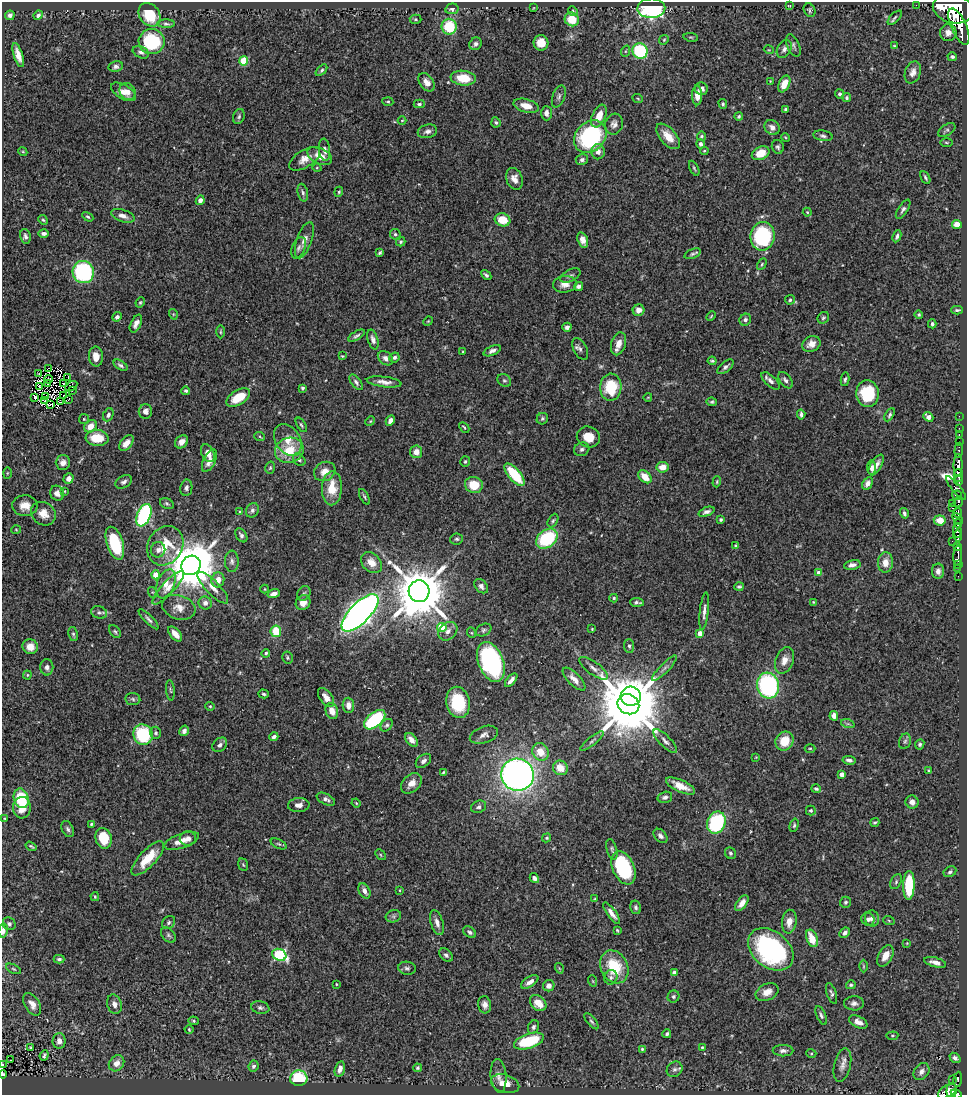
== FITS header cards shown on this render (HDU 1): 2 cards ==
NAXIS1  =                  965
NAXIS2  =                 1093

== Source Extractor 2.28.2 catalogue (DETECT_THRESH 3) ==
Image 965 x 1093 px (HDU 1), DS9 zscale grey, 1 PNG px = 1 image px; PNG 969 x 1097 px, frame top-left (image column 1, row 1093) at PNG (2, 2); each listed source drawn as its Kron ellipse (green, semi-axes under 4 px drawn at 4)
Background 0.756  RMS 0.026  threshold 0.0794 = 3 sigma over >= 5 px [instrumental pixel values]
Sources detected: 465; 2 with non-positive FLUX_AUTO (blend fragments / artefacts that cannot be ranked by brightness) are neither listed nor drawn; the other 463 listed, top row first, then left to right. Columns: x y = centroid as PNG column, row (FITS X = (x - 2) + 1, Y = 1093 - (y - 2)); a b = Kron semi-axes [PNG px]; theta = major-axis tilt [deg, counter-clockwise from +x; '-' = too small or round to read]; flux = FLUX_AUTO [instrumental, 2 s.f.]
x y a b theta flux
916 5 2 2 - 8.2
789 6 3 2 - 1.3
533 8 4 2 - 1.1
651 8 14 9 3 290
452 9 6 5 - 4.8
953 9 21 14 -14 8600
810 10 7 5 -60 3.6
573 11 5 4 - 2.1
10 15 5 4 - 6.2
38 15 5 4 - 4.9
149 15 13 10 -53 54
895 18 9 4 45 3.6
416 19 6 4 -4 2.4
572 19 7 6 - 34
166 24 9 4 0 3.8
449 27 8 7 - 70
959 27 19 7 -66 3100
948 33 8 8 - 10
691 37 7 3 -8 2.1
664 40 5 4 - 2.4
152 42 13 12 - 130
541 43 8 7 - 22
476 44 6 6 - 5
793 45 12 6 -66 5.2
894 46 3 3 - 1.5
784 49 10 6 61 6.9
769 50 5 3 - 1.4
626 51 6 3 70 2.2
640 51 8 7 - 140
141 52 8 5 -27 6.5
18 55 12 4 -72 15
952 57 5 4 - 3.7
243 61 4 4 - 66
116 67 7 5 9 4.9
321 70 7 4 45 3.3
913 72 11 7 69 11
463 78 12 7 -6 43
770 81 3 3 - 1.3
427 82 10 6 -54 12
784 84 9 5 66 24
701 89 6 6 - 6.3
128 91 9 7 -54 9.8
123 92 14 7 -31 17
840 94 5 4 - 3.7
697 95 10 5 89 16
559 97 11 6 70 5.7
847 98 4 4 - 2.9
638 99 5 3 - 1.7
388 102 5 3 - 2
419 104 5 4 - 3.7
723 104 5 4 - 3.1
526 106 13 6 -15 21
785 109 3 3 - 2.9
546 113 7 5 -89 8.9
239 116 8 5 71 3.9
599 116 12 6 66 24
739 116 4 4 - 3
402 120 4 3 - 1.4
496 122 5 4 - 3.4
614 124 10 9 - 8.4
772 127 8 7 - 11
947 130 9 5 32 4
427 131 10 6 13 7.3
668 136 15 8 -48 25
701 136 5 4 - 2.9
823 136 10 5 -10 5.2
590 137 18 14 46 220
785 137 4 3 - 1.8
946 142 6 3 -1 2
701 144 5 4 - 5
778 147 7 6 - 4.1
324 150 11 5 -84 7.8
704 151 4 4 - 2.2
23 152 4 3 - 1.8
598 152 7 7 - 10
761 153 9 6 26 34
320 156 13 8 -26 19
305 159 17 8 31 16
582 160 6 5 - 5.2
317 168 4 3 - 1.5
694 168 8 3 -63 2.6
925 178 7 3 -63 3.3
514 179 11 8 -70 12
339 192 5 4 - 2.6
303 193 9 5 -77 4.5
200 200 5 4 - 11
903 209 11 5 57 5.5
807 212 4 4 - 2
123 216 12 6 -20 10
88 217 6 4 -30 2.6
43 220 5 4 - 2.4
503 220 8 6 -18 35
957 224 5 4 - 18
44 233 5 4 - 5.8
395 234 6 5 - 3.4
25 236 7 5 -78 5.4
763 236 14 12 80 210
897 236 6 4 65 4.1
304 240 19 7 71 14
583 240 8 5 -72 13
401 242 5 4 - 3.4
299 248 11 6 67 6.5
380 253 4 3 - 2.9
693 254 9 4 20 3.6
762 264 6 4 61 2.4
83 272 11 10 - 200
486 275 6 3 -47 3.9
570 276 11 6 27 5.6
565 284 12 8 5 14
579 286 4 4 - 6
790 300 5 4 - 2.8
140 302 5 3 - 2.1
639 310 6 5 - 13
957 310 6 4 1 3.4
173 314 5 3 - 1.6
919 314 4 4 - 2.3
711 316 5 3 - 1.8
117 317 5 4 - 4
823 318 6 5 - 3
745 320 6 5 - 5.3
428 321 5 4 - 1.7
136 324 9 5 63 8.9
932 324 4 3 - 3.1
567 327 4 4 - 5.9
220 332 7 3 90 2.2
356 336 9 4 31 4.2
373 340 10 5 -74 6.9
618 344 12 7 73 17
811 344 9 7 28 15
580 349 12 6 -61 7.1
492 351 9 4 23 6.3
463 352 3 3 - 1.6
96 356 10 7 -86 18
342 356 4 3 - 1.8
394 357 5 4 - 3.9
385 358 8 6 -39 8.9
712 361 4 3 - 2.8
120 365 8 4 -34 4.8
725 367 10 5 41 5.6
48 368 2 2 - 94
39 374 2 2 - 3.9
68 378 4 2 - 0.59
48 379 4 2 - 1.8
845 379 7 3 79 3.4
504 380 7 5 -33 3.7
785 380 9 5 -52 5.9
771 381 11 5 -43 7.6
356 382 9 5 -53 5.1
384 382 17 5 -7 11
64 383 4 2 - 1.5
47 384 3 2 - 2.8
39 386 4 2 - 1.6
71 386 7 2 32 1.2
611 387 13 11 86 72
302 388 4 4 - 2.9
72 391 2 2 - 1.1
186 391 4 4 - 2.7
867 394 13 11 -85 85
46 396 3 2 - 2.2
64 396 3 2 - 2.3
35 397 3 2 - 4.3
238 397 13 7 32 43
648 397 4 2 - 1.3
69 399 3 2 - 1.2
45 401 2 2 - 1.1
60 402 4 3 - 1.1
712 402 5 4 - 2.5
50 404 3 2 - 3
145 411 7 6 - 8.4
801 414 5 3 - 4.6
108 415 7 5 65 5.4
890 415 7 4 59 3.4
959 416 2 2 - 6.5
928 417 5 4 - 16
84 419 5 5 - 2.1
542 419 6 5 - 3.5
370 421 5 4 - 1.9
390 421 5 4 - 11
301 425 8 4 -58 3
90 426 7 5 46 21
464 427 6 3 -44 2.2
959 428 2 2 - 7.7
959 435 3 2 - 22
260 437 5 3 - 1.9
588 437 12 10 -20 28
97 438 11 8 -4 44
288 440 17 12 -57 26
959 441 2 2 - 14
182 442 7 6 - 10
126 443 9 5 49 15
582 449 8 6 26 5.5
289 450 15 12 20 44
959 450 7 3 87 64
416 452 6 6 - 16
208 453 9 6 -65 13
299 460 7 5 -46 4.1
209 461 12 6 63 11
465 461 5 5 - 3
63 463 7 7 - 10
876 465 11 5 58 10
958 465 11 4 89 1200
662 467 6 5 - 20
270 468 6 4 74 2.6
872 468 7 4 -87 6.8
325 471 11 9 29 17
7 473 6 4 88 1.7
514 475 14 6 -50 77
958 475 6 5 - 720
645 477 8 5 -44 24
69 479 5 5 - 10
959 481 5 3 - 430
124 482 9 6 28 5.2
717 482 6 4 72 2.4
867 483 7 5 60 7.2
474 485 9 8 - 40
186 488 8 6 80 5.8
332 488 17 10 87 41
956 488 14 4 -51 350
65 491 4 2 - 1
57 493 8 7 - 10
957 495 5 4 - 320
364 497 8 3 -63 2.8
958 502 5 3 - 200
167 503 7 5 -27 3.3
952 503 2 2 - 14
25 506 12 10 2 19
952 508 3 2 - 85
252 510 7 6 - 5.7
240 512 4 3 - 2
706 512 8 4 21 6.5
958 512 5 3 - 270
904 513 5 3 - 4.3
43 514 13 11 -35 19
144 515 12 6 68 250
721 519 3 3 - 3
958 519 6 3 -52 150
940 520 6 5 - 22
553 521 7 4 62 3.2
958 524 4 3 - 100
16 530 5 3 - 1.7
957 531 7 4 -85 810
241 535 8 5 -55 5
958 536 5 2 - 340
457 539 6 5 - 3.7
547 539 12 8 38 120
952 541 2 2 - 13
115 543 17 8 -72 110
736 545 4 3 - 2.5
165 546 20 17 59 56
958 546 4 3 - 360
158 550 8 7 - 8.7
958 556 10 3 86 660
232 561 10 7 -88 6.5
885 562 10 7 86 18
371 563 12 9 -47 20
958 564 2 2 - 13
191 565 10 9 - 9600
852 565 8 5 11 7
958 568 3 2 - 19
938 571 7 6 - 8.6
819 573 4 4 - 12
156 575 4 4 - 30
958 576 2 2 - 6.1
218 580 7 6 - 18
166 584 15 8 68 18
481 586 8 5 -48 7.1
739 587 4 3 - 3.1
168 588 22 6 47 15
213 588 21 6 -46 17
265 589 4 4 - 1.7
419 591 11 10 - 12000
152 592 5 3 - 1.8
304 593 8 6 55 4.4
274 594 6 4 18 10
614 598 4 3 - 1.9
637 602 7 3 -4 4.6
813 602 3 3 - 1.4
205 603 6 6 - 8.1
303 603 8 7 - 16
179 607 17 12 -17 19
704 611 19 4 84 8.2
99 612 8 6 -17 4.6
360 613 24 10 46 1400
149 619 13 4 -45 5.6
442 627 4 4 - 68
592 629 3 3 - 1.6
484 630 8 5 29 4
115 631 7 5 -49 3.1
276 631 6 5 - 48
448 631 10 8 42 10
472 633 5 3 - 1.6
700 633 4 4 - 14
73 634 7 5 -80 3.5
175 634 9 5 -49 15
629 646 7 5 -86 4.3
30 647 8 7 - 19
266 653 4 4 - 3.4
287 658 6 5 - 2.8
784 660 14 9 70 15
491 662 21 12 -68 300
47 667 8 6 -88 7.4
593 668 17 6 -36 9.9
664 668 17 4 46 7.1
27 675 4 4 - 2.1
574 679 15 6 -45 13
511 680 8 4 49 8.9
768 685 13 11 -75 260
170 690 10 3 -83 2.9
264 694 5 4 - 2.7
631 696 10 9 - 1400
326 697 11 6 -53 12
133 699 7 6 - 3.5
458 702 16 11 -79 80
628 704 11 9 -32 19000
348 705 8 6 -88 12
210 706 4 4 - 2.1
332 711 8 6 -71 17
834 716 5 4 - 11
375 720 12 7 40 150
848 724 7 4 -18 3.3
387 725 7 5 48 3.9
184 731 5 4 - 5.7
156 733 6 5 - 3.6
143 735 10 9 - 110
484 735 15 8 18 9.5
274 737 4 4 - 5.4
411 740 8 5 -47 11
592 741 14 4 39 5.6
665 741 16 5 -44 7.6
784 741 10 8 60 36
905 741 8 6 72 3.9
920 744 5 4 - 3.4
220 745 8 6 41 6.3
810 748 5 3 - 2.1
540 752 9 8 - 25
756 757 4 2 - 1.2
849 760 6 3 -10 5.2
423 761 9 5 40 6.3
560 768 7 7 - 22
929 770 4 3 - 1.7
443 772 3 2 - 2
842 774 4 4 - 13
517 775 16 16 - 1000
411 783 12 8 44 16
680 786 16 6 -24 23
816 789 5 4 - 3.5
665 797 7 5 15 5.6
21 798 10 7 -72 83
326 799 10 5 -26 6.3
912 802 7 6 - 10
356 803 4 3 - 1.7
299 805 11 7 5 9
478 807 8 6 23 5.2
22 808 11 9 87 25
811 810 5 5 - 3.2
5 818 4 3 - 1.7
716 822 11 9 66 160
875 822 4 3 - 2.2
91 824 3 3 - 2.4
794 825 7 4 74 3
68 829 8 5 -63 4.8
660 836 8 5 -45 7
104 838 10 8 -74 47
188 838 8 7 - 9.2
547 838 5 4 - 2.1
182 841 18 7 19 18
279 844 8 4 -26 3.2
31 846 6 3 -34 2.7
612 849 10 5 -74 4.2
730 853 6 5 - 3.3
380 855 6 4 -46 2.1
148 858 22 8 47 44
243 865 6 4 -68 2.5
623 868 17 11 -66 140
950 872 7 5 29 4
534 878 5 4 - 6
896 882 8 5 65 3.8
909 885 14 6 89 80
400 890 3 2 - 1.1
364 891 8 5 -63 8.8
95 897 4 3 - 2.1
595 899 3 3 - 1.8
846 902 5 5 - 3.6
742 903 9 5 52 14
636 907 7 5 -77 4.6
612 913 13 4 -54 10
393 916 8 6 20 4.1
872 918 8 7 - 7
868 919 7 6 - 6.1
889 921 6 3 -20 1.8
789 922 12 7 81 17
169 923 7 5 47 4.3
437 923 13 6 -73 9.9
9 924 7 6 - 4.9
617 930 3 2 - 1.8
3 931 7 4 77 10
470 932 7 5 -41 4.6
845 933 6 4 43 6.2
168 935 9 6 -51 4.4
812 938 9 5 -68 29
907 943 4 3 - 1.4
771 949 25 18 -39 330
279 955 7 6 - 170
446 955 8 5 -43 4.5
885 956 11 7 62 19
59 959 5 4 - 4.1
935 962 11 4 -15 10
863 966 6 4 -90 2.6
614 967 17 13 -63 68
407 968 9 6 -9 5.1
559 968 5 3 - 1.5
14 969 8 4 -27 3
674 973 4 4 - 11
611 977 7 6 - 4.9
593 981 6 3 -70 1.6
530 982 10 5 33 10
336 984 3 2 - 1.5
851 985 5 4 - 2.7
549 986 6 5 - 7.7
767 992 12 8 24 16
832 993 11 4 -72 4.5
673 996 6 5 - 4.2
538 1003 9 7 -43 25
854 1003 10 7 -1 7.2
32 1004 12 7 -58 13
114 1004 10 7 -72 11
485 1005 8 6 -82 9.5
260 1008 9 6 -11 5.6
821 1015 10 4 -66 4.5
194 1021 5 4 - 2.5
591 1021 10 4 -51 4.1
858 1022 10 5 -28 12
533 1027 7 5 67 4.3
189 1029 4 3 - 2
667 1034 4 3 - 4
892 1036 6 4 6 2.2
59 1041 8 6 89 11
529 1041 16 7 18 100
702 1047 4 3 - 2.1
31 1048 3 3 - 2.4
642 1049 3 3 - 2.3
783 1051 10 5 0 6.8
811 1053 5 3 - 1.6
44 1055 5 3 - 3.2
955 1058 6 4 -39 5.6
11 1060 3 2 - 2.1
116 1063 9 7 52 14
3 1064 3 2 - 6.4
842 1065 17 8 77 12
253 1066 6 5 - 4.5
417 1068 4 4 - 2.7
340 1069 8 5 75 11
675 1069 8 7 - 5.6
921 1072 9 7 51 8.8
3 1074 4 4 - 82
499 1076 17 8 -85 12
299 1078 8 7 - 97
958 1079 7 3 83 140
953 1080 2 2 - 8.3
505 1084 14 9 -17 27
947 1091 10 6 30 500
952 1091 8 5 86 370
956 1094 5 4 - 210
At the frame edge (FLAGS 8, measured only in part): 4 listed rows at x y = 3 931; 3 1064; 3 1074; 956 1094
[2 non-positive-flux detections neither listed nor drawn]